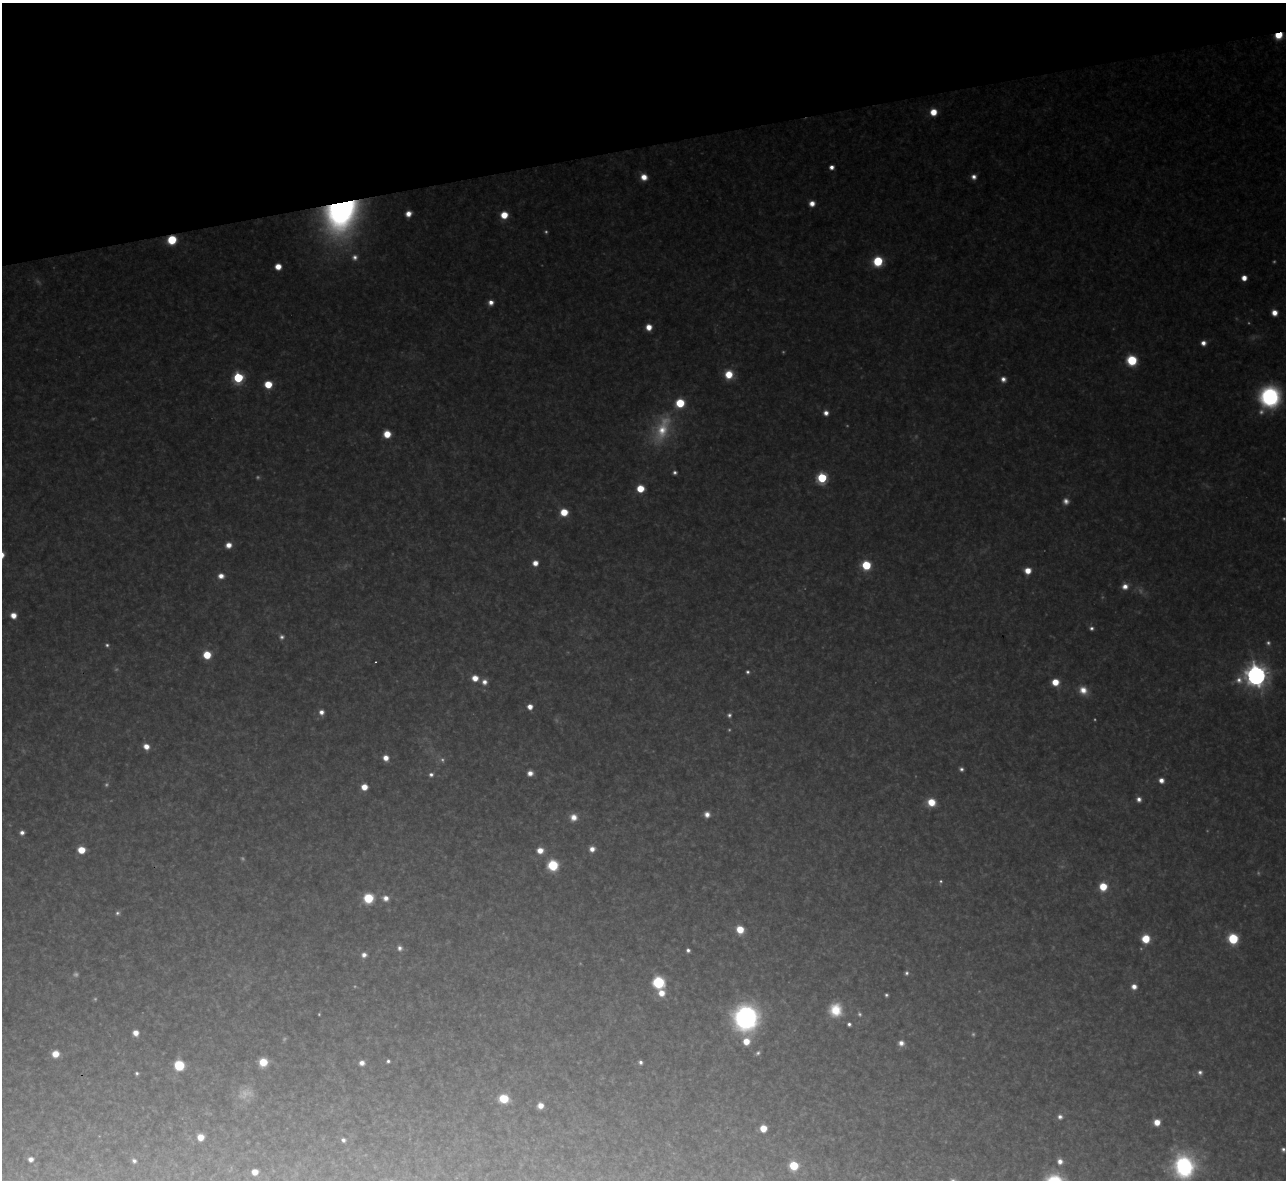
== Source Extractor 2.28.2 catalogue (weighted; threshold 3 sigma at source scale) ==
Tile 3 of 4 x 4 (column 3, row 1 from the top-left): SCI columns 2567-3850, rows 3678-4855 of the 5133 x 5115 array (HDU 1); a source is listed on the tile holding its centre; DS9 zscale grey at full resolution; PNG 1288 x 1182 px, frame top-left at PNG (2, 3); no overlay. Shown black and unused: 12% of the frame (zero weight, under 3 of 4 exposures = <1% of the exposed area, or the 3 px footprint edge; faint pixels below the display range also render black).
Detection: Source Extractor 2.28.2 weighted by HDU 2 'WHT'; one run over the whole footprint, this tile lists its part. Background 0.325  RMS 0.019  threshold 0.0868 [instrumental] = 3 sigma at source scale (4.5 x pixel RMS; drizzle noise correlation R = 1.50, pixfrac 1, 0.05/0.05 arcsec/px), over >= 5 px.
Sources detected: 150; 39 too faint to see at this stretch — not listed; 1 inside a brighter listed object's ellipse — not listed separately; the other 110 listed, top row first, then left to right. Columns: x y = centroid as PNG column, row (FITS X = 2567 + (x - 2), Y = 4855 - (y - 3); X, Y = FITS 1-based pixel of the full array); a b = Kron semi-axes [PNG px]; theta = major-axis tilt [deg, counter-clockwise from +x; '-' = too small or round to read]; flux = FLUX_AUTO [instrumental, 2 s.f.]
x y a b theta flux
1279 35 7 5 16 66
933 112 6 6 - 44
832 167 4 4 - 16
644 177 7 6 - 30
974 177 6 6 - 14
812 203 6 6 - 22
341 214 35 28 65 990
408 214 6 5 - 23
504 215 6 6 - 49
172 240 7 6 - 100
355 257 8 8 - 13
878 261 7 7 - 150
278 266 5 5 - 32
1244 278 5 5 - 27
491 303 6 6 - 17
1274 313 6 5 - 24
649 327 6 5 - 29
1203 343 6 5 - 17
1132 360 7 7 - 150
729 374 9 8 - 60
238 378 6 6 - 220
1003 379 7 7 - 15
268 384 6 6 - 65
1270 397 19 17 68 360
826 413 6 5 - 15
662 429 48 25 68 150
387 434 6 6 - 52
675 472 5 5 - 7.5
822 478 6 6 - 220
640 488 6 6 - 60
564 512 7 6 - 56
228 545 6 6 - 22
535 563 6 5 - 23
866 565 7 6 - 120
1028 571 6 6 - 34
221 576 7 6 - 19
1125 586 8 7 - 21
13 615 6 6 - 26
1091 628 6 5 - 7.6
107 645 5 5 - 5.4
207 655 6 6 - 65
375 662 3 2 - 1.9
1256 675 9 9 - 2300
475 678 7 6 - 31
484 682 7 7 - 16
1055 682 6 6 - 45
1083 690 12 9 -43 32
530 707 5 5 - 24
321 712 6 6 - 15
729 715 6 5 - 6.6
146 746 6 6 - 23
386 758 6 6 - 23
961 769 5 4 - 7.2
530 773 6 5 - 18
431 775 6 6 - 9.4
1161 780 6 5 - 17
364 787 5 5 - 32
1139 799 5 5 - 12
931 802 7 7 - 52
707 814 6 6 - 17
573 817 9 9 - 24
22 833 5 4 - 11
592 849 6 6 - 18
81 850 6 5 - 54
540 850 7 6 - 28
553 865 7 7 - 140
940 881 5 4 - 4.3
1103 887 7 6 - 68
368 898 8 7 - 100
385 898 9 7 -15 19
117 913 7 6 - 6.4
740 929 7 6 - 54
1146 939 7 7 - 69
1233 939 7 7 - 180
400 948 8 7 - 11
688 950 4 4 - 7.5
364 955 7 6 - 14
906 973 6 5 - 6.1
658 982 7 7 - 250
1134 987 6 6 - 18
661 993 7 7 - 32
886 995 4 4 - 4.9
835 1010 16 15 - 67
746 1018 20 19 - 520
849 1024 4 4 - 6.9
136 1033 6 5 - 23
746 1041 7 6 - 38
901 1043 7 7 - 15
55 1054 6 6 - 37
388 1061 4 4 - 5.7
263 1062 7 7 - 63
640 1062 5 4 - 7
362 1063 7 6 - 15
179 1065 8 8 - 100
1200 1072 6 6 - 8.4
137 1073 4 4 - 5.1
504 1099 8 7 - 80
540 1106 6 5 - 22
1060 1117 7 6 - 10
1157 1122 6 6 - 32
763 1128 6 6 - 37
200 1137 6 6 - 33
343 1140 6 5 - 8.6
1283 1149 4 4 - 6.5
31 1159 6 5 - 14
134 1161 5 5 - 7.5
1060 1161 7 6 - 17
794 1166 6 6 - 95
1184 1166 24 21 88 310
255 1172 6 5 - 26
Overlapping masked pixels (flux is a lower limit): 3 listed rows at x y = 1279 35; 341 214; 172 240
Isophote crosses this tile's border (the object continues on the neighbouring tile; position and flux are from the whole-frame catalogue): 1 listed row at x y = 1184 1166